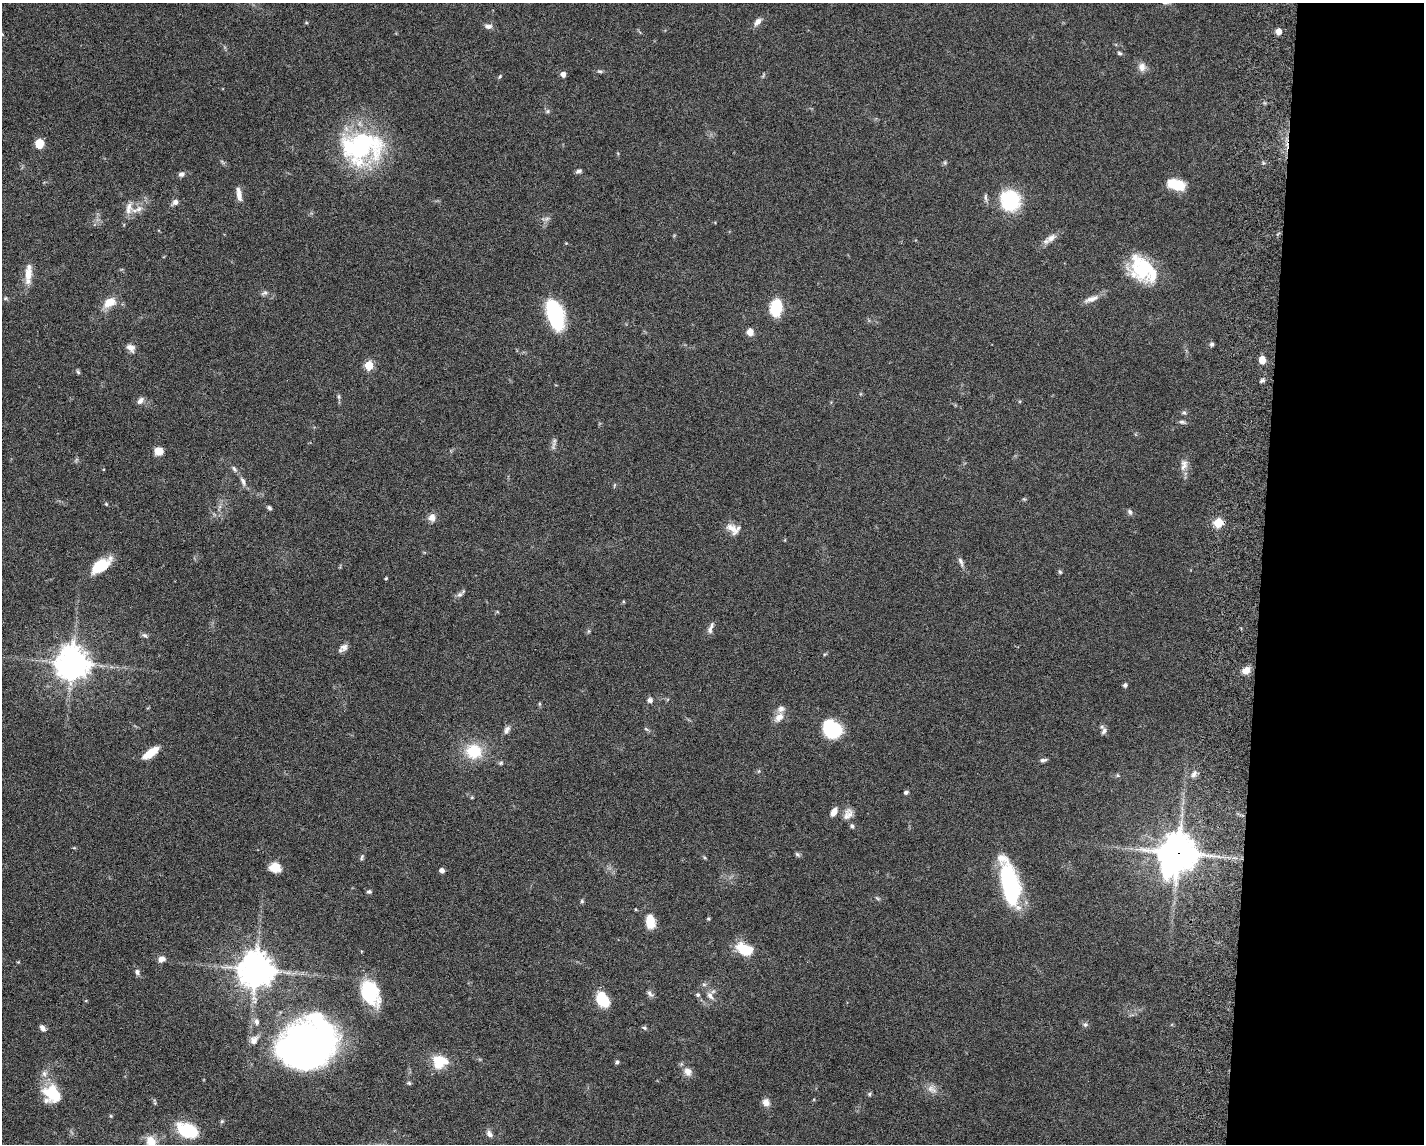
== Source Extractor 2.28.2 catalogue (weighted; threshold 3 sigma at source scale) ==
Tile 9 of 3 x 4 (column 3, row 3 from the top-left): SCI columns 3123-4544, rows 1154-2295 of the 4711 x 4593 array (HDU 1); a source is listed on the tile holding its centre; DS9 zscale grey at full resolution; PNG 1426 x 1146 px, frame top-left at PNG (2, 3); no overlay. Shown black and unused: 11% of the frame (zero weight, under 5 of 9 exposures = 3% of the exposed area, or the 3 px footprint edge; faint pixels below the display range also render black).
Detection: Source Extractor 2.28.2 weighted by HDU 2 'WHT'; one run over the whole footprint, this tile lists its part. Background 0.0589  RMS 0.003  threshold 0.0124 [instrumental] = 3 sigma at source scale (4.09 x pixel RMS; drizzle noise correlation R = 1.36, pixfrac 0.8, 0.05/0.05 arcsec/px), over >= 5 px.
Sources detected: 131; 1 inside a brighter object's white glare — not listed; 8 inside a brighter listed object's ellipse — not listed separately; the other 122 listed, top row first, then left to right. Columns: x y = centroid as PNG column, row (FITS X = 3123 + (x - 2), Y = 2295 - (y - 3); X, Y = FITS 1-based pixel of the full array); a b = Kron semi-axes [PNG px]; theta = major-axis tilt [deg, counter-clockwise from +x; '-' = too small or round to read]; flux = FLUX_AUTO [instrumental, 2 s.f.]
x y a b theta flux
758 22 12 6 44 1.5
306 23 5 3 - 0.27
488 26 10 6 -5 1.1
1278 31 5 4 - 3
1120 53 7 4 -27 0.49
1142 67 11 9 -84 1.9
600 71 8 4 -8 0.52
563 74 5 4 - 1.7
500 76 6 4 59 0.35
548 111 6 4 89 0.46
39 144 8 8 - 4.1
361 147 50 36 7 40
945 163 7 4 -90 0.4
578 171 7 5 22 0.72
181 174 8 6 10 0.89
1176 184 18 10 -13 8.1
239 194 17 6 -81 2
1010 200 17 16 - 21
175 202 8 6 40 1.1
129 208 19 10 83 2.6
139 209 12 8 27 1.9
547 219 9 5 20 0.78
1051 238 16 9 31 2
1141 271 34 23 -36 14
28 274 28 8 85 3.8
264 293 11 5 24 0.68
5 298 6 5 - 0.39
1091 299 22 7 20 2.1
109 302 14 9 29 4.4
776 308 13 9 85 14
555 314 29 13 -72 27
750 332 8 7 - 2.1
1212 344 6 5 - 0.62
131 348 10 7 -34 1.7
1262 360 7 6 - 3.3
369 365 5 5 - 12
78 372 7 4 -54 0.46
1261 381 8 4 36 0.57
339 396 8 4 -82 0.54
140 401 9 6 49 1.3
1184 413 7 5 -66 0.53
1182 422 9 5 -14 0.63
554 442 15 5 77 0.95
159 451 9 8 - 2.6
1184 465 16 9 76 2.1
234 469 9 5 -58 0.74
243 481 15 5 -68 1.2
1024 499 5 5 - 0.33
106 504 6 4 -45 0.29
269 508 6 5 - 0.56
1130 512 8 5 -69 0.65
432 517 9 8 - 1.8
1218 522 5 5 - 13
732 528 20 10 -39 2.7
961 562 15 5 -70 1.1
100 566 22 10 34 9.3
1060 572 6 4 -72 0.45
386 578 4 4 - 0.28
460 594 8 7 - 0.8
711 628 16 5 71 1.2
144 635 8 5 -29 0.66
344 647 10 9 - 1.5
72 663 10 9 - 540
1246 670 9 7 28 2.8
1125 685 6 5 - 0.62
650 700 6 6 - 0.97
539 704 5 4 - 0.36
779 717 14 9 45 2.4
646 729 7 4 -36 0.4
833 729 17 14 15 15
507 730 11 6 62 1.1
1104 731 10 7 80 1
474 751 16 15 - 10
150 753 18 7 36 5.5
1043 760 9 5 8 0.75
501 763 7 5 21 0.46
1194 774 9 6 59 1.1
1117 775 6 4 -71 0.34
906 792 5 4 - 0.6
472 797 5 3 - 0.27
834 812 9 6 60 2.3
846 816 21 9 82 2.2
1178 853 14 12 60 720
797 854 7 5 -32 0.54
362 857 9 4 78 0.54
275 867 13 11 -8 3.2
442 870 5 4 - 1.4
1010 884 47 17 -77 29
369 892 6 4 7 0.53
877 898 6 4 -19 0.39
582 901 6 5 - 0.39
708 919 5 4 - 0.33
650 921 14 9 -81 5.7
744 949 18 11 -23 8.5
162 959 9 7 16 1.5
18 962 4 4 - 0.24
256 970 10 10 - 640
137 972 8 6 -78 0.84
370 992 25 15 -65 17
650 993 10 6 -49 0.92
698 995 6 5 - 0.58
710 995 12 7 -58 1.6
602 1000 15 11 -57 8.7
256 1022 9 6 -82 1.1
1085 1025 7 5 88 0.65
43 1028 7 5 -55 1.3
644 1028 6 5 - 0.47
307 1043 61 46 30 130
440 1061 20 16 1 6.8
617 1062 5 5 - 0.52
688 1072 11 9 -46 2
44 1073 9 7 -71 1.2
409 1083 6 5 - 0.43
932 1089 16 9 -33 2
53 1094 24 17 -44 9.2
869 1094 5 5 - 0.43
766 1102 9 8 - 1.8
111 1116 5 3 - 0.28
222 1121 5 5 - 0.4
188 1130 22 13 -24 13
489 1134 10 6 -47 1.2
151 1141 14 11 -53 3.5
Overlapping masked pixels (flux is a lower limit): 1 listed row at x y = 1178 853
Isophote crosses this tile's border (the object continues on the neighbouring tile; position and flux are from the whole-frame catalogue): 1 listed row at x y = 151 1141